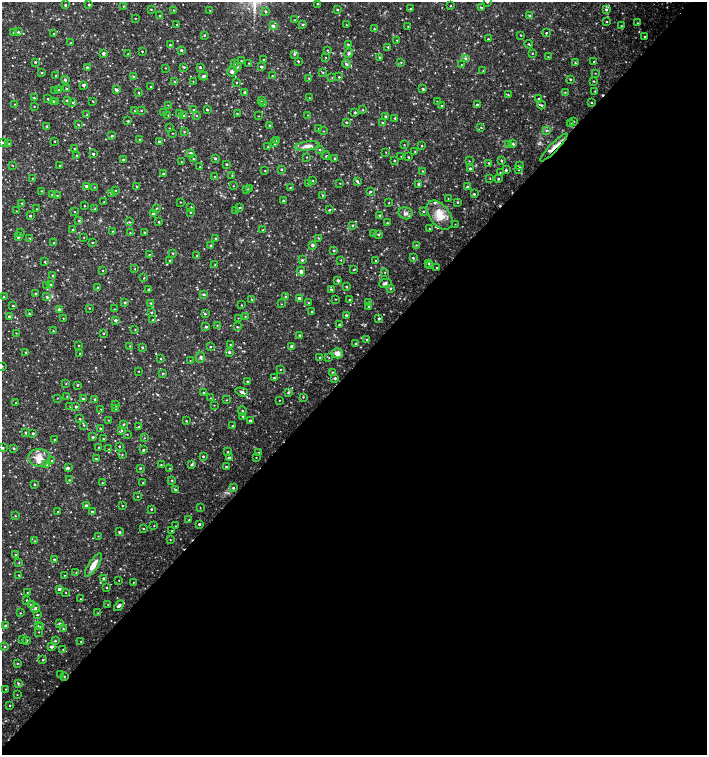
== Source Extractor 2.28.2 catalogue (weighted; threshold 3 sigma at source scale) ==
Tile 12 of 4 x 4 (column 4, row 3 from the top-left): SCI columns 4453-5862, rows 1507-3012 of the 6023 x 6029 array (HDU 1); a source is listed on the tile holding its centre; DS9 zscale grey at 2 x 2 block average (1 PNG px = mean of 2 x 2 image px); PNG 709 x 757 px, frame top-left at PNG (2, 2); each listed source drawn as its Kron ellipse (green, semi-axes under 4 px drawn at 4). Shown black and unused: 52% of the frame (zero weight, under 2 of 3 exposures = <1% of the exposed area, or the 3 px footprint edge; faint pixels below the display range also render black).
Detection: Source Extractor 2.28.2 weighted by HDU 2 'WHT'; one run over the whole footprint, this tile lists its part. Background 0.0327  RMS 0.004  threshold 0.0181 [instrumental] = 3 sigma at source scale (4.5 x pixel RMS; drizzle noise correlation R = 1.50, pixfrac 1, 0.0396/0.0396 arcsec/px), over >= 5 px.
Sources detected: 548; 2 cosmic-ray / hot-pixel residue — neither listed nor drawn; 1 coinciding with a brighter row at this scale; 9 inside a brighter listed object's ellipse — not listed separately; of the other 536, all 500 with FLUX_AUTO >= 0.352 (the completeness limit of this list) listed and drawn (36 fainter detections not listed), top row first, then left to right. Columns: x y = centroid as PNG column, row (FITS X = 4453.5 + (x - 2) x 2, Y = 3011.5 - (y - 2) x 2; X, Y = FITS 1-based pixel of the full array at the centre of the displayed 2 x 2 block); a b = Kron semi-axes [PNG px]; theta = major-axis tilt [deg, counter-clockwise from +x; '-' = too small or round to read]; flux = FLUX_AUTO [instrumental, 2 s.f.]
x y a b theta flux
487 2 2 2 - 0.68
317 4 2 2 - 0.64
65 5 2 2 - 0.89
89 5 2 2 - 1
123 6 2 2 - 0.48
451 6 2 2 - 0.56
481 7 3 2 - 0.86
151 9 2 2 - 0.53
337 9 2 2 - 1
410 9 3 2 - 0.54
606 9 3 3 - 1.6
174 10 2 2 - 0.55
210 11 2 2 - 0.4
266 11 2 2 - 1.3
160 15 3 2 - 0.7
530 16 3 2 - 2.4
135 18 2 2 - 0.48
294 20 2 2 - 0.67
606 22 2 2 - 0.53
637 23 3 2 - 0.43
303 24 3 2 - 1.1
177 25 2 2 - 0.52
346 25 2 2 - 0.52
273 26 3 3 - 1.9
408 26 2 2 - 0.37
621 26 3 2 - 0.44
374 29 2 2 - 0.54
18 32 3 3 - 1
14 33 2 2 - 0.52
546 33 2 2 - 3.9
54 34 3 2 - 0.69
204 35 3 2 - 0.75
521 35 2 2 - 0.55
645 36 2 2 - 0.65
488 39 2 2 - 0.9
397 40 2 2 - 0.57
70 43 2 2 - 0.46
348 44 2 2 - 0.81
529 44 4 2 - 0.68
170 45 2 2 - 0.79
388 47 3 2 - 0.77
181 50 3 3 - 1.2
327 50 3 2 - 0.55
142 51 2 2 - 0.65
103 53 3 3 - 2.6
349 53 5 4 - 1.5
532 53 2 2 - 0.55
128 54 2 2 - 0.39
294 54 4 3 - 1.3
326 57 2 2 - 0.45
548 57 3 2 - 0.4
380 58 3 2 - 0.69
466 58 4 3 - 2.2
264 59 2 2 - 0.55
241 60 2 2 - 0.54
298 61 2 2 - 1.1
594 61 2 2 - 0.92
35 62 2 2 - 1.1
401 62 2 2 - 0.53
249 63 3 2 - 0.36
575 63 3 3 - 0.84
234 64 3 2 - 0.93
346 64 5 3 - 1.4
461 64 3 2 - 0.4
87 67 3 2 - 1.7
184 67 3 2 - 0.98
200 67 2 2 - 1.2
237 67 3 2 - 1.3
261 67 2 2 - 1.6
165 68 2 2 - 0.46
483 71 3 2 - 0.42
232 72 5 4 - 2
323 72 3 2 - 0.67
42 73 3 2 - 0.69
595 73 2 2 - 0.36
272 75 3 2 - 0.44
56 76 2 2 - 0.8
204 76 4 3 - 2.2
134 77 3 3 - 0.92
332 77 2 2 - 0.45
339 77 2 2 - 0.72
309 78 2 2 - 0.62
570 79 2 2 - 1
65 80 3 2 - 1.3
193 81 2 2 - 0.4
594 81 2 2 - 0.61
174 82 2 2 - 0.57
236 82 2 2 - 0.51
83 85 3 2 - 1.8
151 87 2 2 - 0.7
67 89 3 2 - 1.5
423 89 2 2 - 1.3
54 90 2 2 - 0.37
59 90 2 2 - 0.96
116 90 4 3 - 2.2
595 91 2 2 - 0.45
245 92 3 2 - 2.7
565 92 2 2 - 0.48
139 93 3 2 - 0.68
508 95 2 2 - 0.67
34 98 3 2 - 0.92
309 98 2 2 - 0.35
48 99 2 2 - 1
539 99 3 3 - 0.86
67 100 3 2 - 1.2
261 100 4 2 - 1.2
53 101 2 2 - 0.89
93 101 3 2 - 0.42
56 102 4 2 - 0.71
73 102 3 2 - 0.95
437 102 2 2 - 0.47
591 103 2 2 - 0.57
15 104 2 2 - 0.35
263 104 3 3 - 0.84
168 105 2 2 - 0.38
442 105 3 3 - 0.9
477 105 2 2 - 1.7
541 105 4 2 - 1.3
34 106 2 2 - 0.45
141 110 2 2 - 0.95
194 110 2 2 - 0.43
207 110 2 2 - 0.95
362 110 3 2 - 0.63
135 111 2 2 - 0.39
164 112 3 2 - 0.69
179 113 2 2 - 0.66
237 113 2 2 - 0.48
355 113 2 2 - 1.4
87 115 3 2 - 0.8
168 115 2 2 - 0.46
184 115 3 2 - 1.2
196 115 2 2 - 0.41
308 115 2 2 - 0.42
259 116 2 2 - 0.4
385 116 2 2 - 0.92
395 118 2 2 - 1
128 121 2 2 - 1
574 121 3 2 - 0.41
346 122 2 2 - 0.93
382 122 2 2 - 0.78
571 124 3 2 - 0.56
79 125 2 2 - 0.58
269 125 2 2 - 0.72
47 126 3 2 - 0.66
481 127 2 2 - 0.55
169 128 2 2 - 0.36
319 129 2 2 - 0.44
546 130 3 2 - 0.91
324 131 3 2 - 0.39
184 132 3 2 - 0.87
173 133 2 2 - 0.42
112 136 2 2 - 1.2
140 139 3 2 - 0.83
277 140 2 2 - 1.2
55 141 2 2 - 0.57
2 142 3 2 - 0.88
159 142 2 2 - 1.6
9 143 3 2 - 0.55
274 143 3 2 - 1.9
513 144 3 3 - 1.2
404 145 2 2 - 0.43
508 145 2 2 - 0.55
307 146 12 4 8 5.1
422 146 2 2 - 0.56
268 147 2 2 - 0.76
554 147 19 3 46 6.1
74 148 2 2 - 0.61
320 149 2 2 - 0.71
386 152 2 2 - 0.39
415 152 3 2 - 0.54
191 153 3 2 - 2.3
93 154 2 2 - 1.1
77 155 2 2 - 0.52
326 156 4 2 - 0.46
401 156 2 2 - 0.37
307 157 2 2 - 0.44
408 157 2 2 - 0.75
215 158 3 2 - 1.7
335 158 3 2 - 0.72
193 159 2 2 - 0.54
123 160 2 2 - 1.3
394 160 2 2 - 0.78
469 161 3 2 - 0.38
501 161 3 2 - 1.2
182 162 3 2 - 0.38
489 163 3 2 - 0.98
227 164 2 2 - 1.2
12 165 3 2 - 0.42
60 165 2 2 - 0.46
519 166 2 2 - 1.4
200 167 3 2 - 0.9
470 168 2 2 - 1.3
281 169 2 2 - 0.66
518 169 3 2 - 0.63
506 170 2 2 - 1.3
265 171 2 2 - 0.63
422 171 2 2 - 0.51
500 172 2 2 - 0.5
164 174 3 2 - 1.5
232 175 2 2 - 0.57
214 176 2 2 - 0.41
32 178 2 2 - 0.45
490 178 2 2 - 0.4
498 179 2 2 - 1
313 181 2 2 - 0.55
357 181 3 2 - 1.7
308 183 3 2 - 0.48
340 183 2 2 - 0.45
419 184 2 2 - 1.7
86 186 2 2 - 1.7
136 186 2 2 - 0.69
233 186 2 2 - 0.43
94 187 2 2 - 0.43
290 187 2 2 - 0.55
467 187 2 2 - 1.4
249 188 3 2 - 0.52
116 190 2 2 - 0.42
247 190 3 2 - 1
42 191 2 2 - 0.61
370 191 2 2 - 0.56
111 193 3 3 - 0.69
474 194 2 2 - 0.98
52 195 3 2 - 0.49
57 195 2 2 - 0.47
323 195 2 2 - 0.5
448 198 2 2 - 0.42
283 201 2 2 - 0.92
104 202 2 2 - 0.58
180 202 2 2 - 0.49
458 202 2 2 - 1
22 203 2 2 - 0.65
389 203 2 2 - 0.44
84 206 2 2 - 0.57
191 207 2 2 - 1.5
157 208 2 2 - 0.58
239 208 3 2 - 0.76
36 209 2 2 - 0.37
95 209 2 2 - 0.7
236 210 2 2 - 0.43
330 210 3 2 - 0.95
16 211 2 2 - 0.36
424 211 3 2 - 0.74
74 212 2 2 - 0.48
190 212 2 2 - 0.57
153 213 2 2 - 2
406 213 7 6 - 3.1
380 215 2 2 - 1.2
440 215 17 10 -52 13
30 216 2 2 - 1.1
79 221 3 2 - 0.96
129 222 3 2 - 0.72
159 222 2 2 - 0.78
387 223 2 2 - 0.68
455 224 2 2 - 0.38
353 225 3 3 - 1
430 229 2 2 - 0.55
73 230 3 2 - 1.2
263 230 2 2 - 0.74
112 231 3 2 - 0.4
144 232 2 2 - 0.97
20 233 2 2 - 0.61
130 233 3 2 - 0.45
374 234 2 2 - 0.62
379 235 3 2 - 1.1
18 237 4 3 - 1.5
84 237 2 2 - 0.41
30 238 4 3 - 1
216 238 2 2 - 0.89
318 238 2 2 - 0.43
92 242 2 2 - 0.84
54 243 3 2 - 0.43
211 245 2 2 - 1.2
312 245 3 3 - 2.6
416 245 3 2 - 0.58
334 250 3 2 - 1.1
173 253 3 2 - 0.79
149 254 2 2 - 0.41
197 256 2 2 - 0.4
413 258 3 2 - 0.98
170 260 2 2 - 0.72
302 260 3 3 - 1.2
341 260 3 2 - 0.45
375 261 2 2 - 0.51
45 262 2 2 - 0.72
429 263 3 3 - 1.2
215 265 2 2 - 0.48
430 266 2 2 - 0.5
437 268 2 2 - 0.4
135 269 2 2 - 0.42
354 269 3 2 - 0.64
103 271 2 2 - 0.37
301 271 4 3 - 2.8
385 272 2 2 - 0.46
53 276 2 2 - 0.77
144 278 2 2 - 0.45
338 281 2 2 - 2.4
385 283 6 4 14 2.4
50 285 3 2 - 1.2
47 286 3 3 - 0.96
346 287 3 2 - 0.9
98 288 3 2 - 0.74
391 288 3 3 - 1
331 289 3 3 - 1.3
148 290 3 2 - 0.7
35 293 2 2 - 0.93
204 294 3 3 - 1.6
4 297 2 2 - 0.47
47 297 3 3 - 1.5
286 297 3 2 - 1.6
299 298 3 3 - 3.1
335 299 2 2 - 0.36
252 300 3 2 - 0.41
350 300 2 2 - 0.85
125 302 3 3 - 1.2
369 302 3 2 - 0.5
151 303 3 2 - 0.78
308 303 2 2 - 0.54
281 304 2 2 - 0.36
241 305 2 2 - 0.56
13 306 2 2 - 1.1
369 307 2 2 - 1.4
89 308 2 2 - 0.64
114 309 2 2 - 0.43
59 310 3 3 - 2.8
152 312 2 2 - 0.94
312 312 2 2 - 0.76
29 314 3 2 - 0.62
205 314 3 2 - 0.98
346 315 3 2 - 1.2
9 317 2 2 - 1.6
245 317 2 2 - 0.52
63 318 2 2 - 0.38
238 318 2 2 - 0.36
379 319 3 2 - 1.3
115 320 2 2 - 2.2
153 320 2 2 - 0.84
217 325 2 2 - 0.4
339 325 2 2 - 0.85
206 327 4 3 - 1
237 327 3 2 - 0.74
135 329 2 2 - 0.49
53 331 2 2 - 0.75
16 333 2 2 - 0.43
103 333 2 2 - 0.63
300 335 2 2 - 1.6
367 339 2 2 - 0.68
356 343 3 2 - 1
230 344 2 2 - 0.46
78 345 2 2 - 0.48
130 346 2 2 - 0.42
292 346 3 2 - 3.6
142 347 2 2 - 1.3
210 347 2 2 - 0.94
229 352 3 2 - 1.7
26 353 2 2 - 0.76
80 353 2 2 - 0.78
337 353 5 5 - 5.7
201 357 5 4 - 2
320 357 2 2 - 0.78
160 358 3 2 - 0.59
329 358 2 2 - 0.38
190 360 2 2 - 0.38
2 366 2 2 - 0.54
280 369 2 2 - 0.5
139 371 2 2 - 0.46
332 372 3 2 - 0.59
163 373 2 2 - 1.1
274 378 2 2 - 1.5
335 378 3 2 - 1.9
247 381 2 2 - 0.97
66 384 2 2 - 0.44
78 385 3 3 - 0.87
242 392 6 4 -18 2.1
204 393 3 2 - 0.78
288 393 4 2 - 0.71
67 397 2 2 - 0.43
303 397 2 2 - 0.65
57 398 2 2 - 0.38
211 398 2 2 - 0.38
83 399 3 3 - 1.1
95 399 2 2 - 1.2
227 400 2 2 - 0.5
279 400 2 2 - 0.41
16 403 2 2 - 0.7
115 405 3 2 - 0.88
214 405 2 2 - 0.44
70 406 2 2 - 0.51
76 407 2 2 - 1.5
101 409 2 2 - 0.43
116 409 3 3 - 1.2
242 411 4 2 - 0.86
243 416 3 2 - 0.88
80 419 2 2 - 1.1
108 420 2 2 - 0.45
250 420 2 2 - 1.4
186 421 2 2 - 0.81
124 424 2 2 - 1.1
84 425 3 2 - 0.73
139 426 2 2 - 0.66
232 426 2 2 - 0.62
101 429 3 2 - 0.93
121 430 3 2 - 0.7
25 432 3 2 - 1.1
33 433 2 2 - 1.3
127 434 2 2 - 0.47
93 437 2 2 - 1.3
144 438 2 2 - 0.42
54 439 2 2 - 0.52
103 439 2 2 - 0.6
119 446 2 2 - 0.84
99 447 2 2 - 0.9
3 448 2 2 - 1.4
14 448 3 2 - 1.1
109 449 2 2 - 0.46
143 450 3 2 - 1.1
228 452 2 2 - 0.71
258 452 2 2 - 0.47
122 455 2 2 - 0.49
203 456 2 2 - 1.4
256 457 2 2 - 0.43
39 458 11 9 0 10
229 458 3 3 - 1.1
96 459 3 2 - 0.84
52 461 2 2 - 0.54
46 464 3 3 - 1.5
192 464 3 3 - 1.5
161 465 2 2 - 0.58
226 467 2 2 - 1.1
68 468 3 2 - 2
140 468 2 2 - 0.81
170 468 2 2 - 0.49
69 480 2 2 - 0.58
172 481 2 2 - 0.81
102 483 2 2 - 0.57
143 483 2 2 - 0.49
35 485 2 2 - 0.73
233 488 3 3 - 1.3
175 490 2 2 - 0.99
138 496 2 2 - 0.41
86 506 3 3 - 2.2
123 506 2 2 - 0.59
200 508 3 2 - 0.38
151 509 2 2 - 0.83
58 511 2 2 - 0.45
92 512 3 2 - 1.9
15 516 2 2 - 0.55
189 520 2 2 - 0.45
199 524 2 2 - 1.4
154 526 2 2 - 0.44
176 526 2 2 - 0.38
143 529 2 2 - 0.68
171 531 2 2 - 0.63
119 532 2 2 - 1.4
98 536 2 2 - 0.4
170 539 2 2 - 0.46
35 541 2 2 - 0.36
16 554 2 2 - 0.53
54 559 2 2 - 1.1
19 562 2 2 - 0.55
93 565 13 4 56 8.4
76 573 3 2 - 0.8
19 575 2 2 - 0.8
64 575 2 2 - 0.43
103 578 2 2 - 1.2
119 580 2 2 - 0.36
133 582 2 2 - 0.39
106 587 2 2 - 0.69
59 589 3 3 - 2.4
27 592 2 2 - 0.36
66 592 2 2 - 0.47
81 599 2 2 - 0.42
27 601 3 2 - 1
108 604 2 2 - 0.4
31 605 2 2 - 1
119 606 6 3 44 3.2
35 608 5 2 - 1.4
20 613 2 2 - 0.45
98 613 2 2 - 0.45
37 615 3 2 - 0.67
60 624 3 3 - 2.5
5 625 2 2 - 1.6
38 626 3 2 - 0.59
40 627 3 2 - 0.59
63 629 3 2 - 0.59
39 632 2 2 - 0.36
22 639 2 2 - 0.68
27 641 3 2 - 0.81
55 641 2 2 - 0.97
81 641 2 2 - 0.43
5 647 2 2 - 0.79
52 647 2 2 - 2.4
63 649 2 2 - 0.47
43 660 2 2 - 0.83
17 663 2 2 - 0.57
61 675 3 2 - 1.1
64 676 2 2 - 0.63
18 683 3 3 - 0.99
5 689 3 2 - 0.38
17 695 2 2 - 0.37
9 705 2 2 - 0.57
Overlapping masked pixels (flux is a lower limit): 1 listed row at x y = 554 147
Isophote crosses this tile's border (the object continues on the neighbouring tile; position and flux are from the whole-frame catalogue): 4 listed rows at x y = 487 2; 2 142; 2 366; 3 448
Diffuse or blended objects may show on this block-average render without a row.